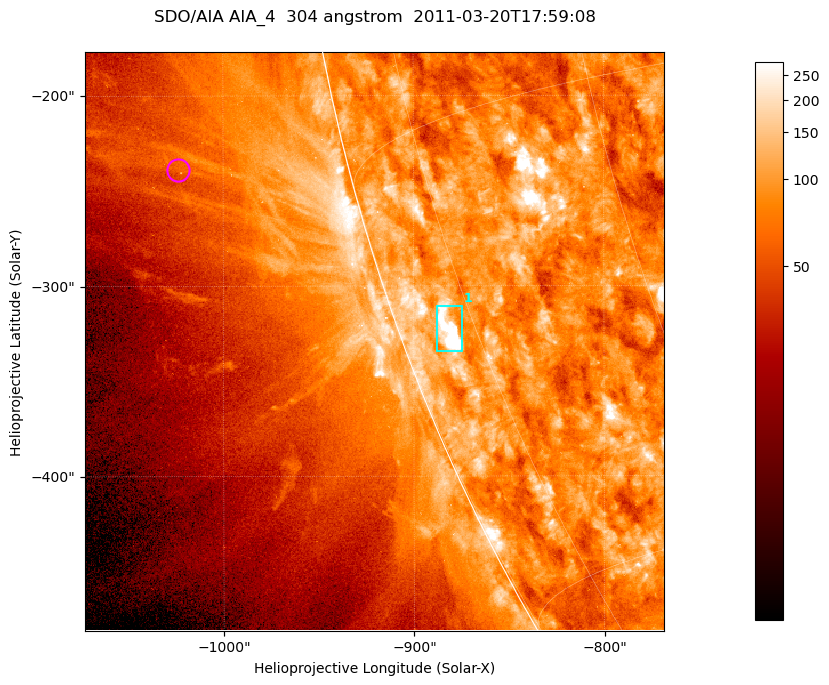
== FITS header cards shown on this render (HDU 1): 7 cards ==
TELESCOP= 'SDO/AIA '           / For AIA: SDO/AIA
INSTRUME= 'AIA_4   '           / For AIA: AIA_ATA1, AIA_ATA2, AIA_ATA3 or AIA_AT
WAVELNTH=                  304 / [angstrom] Wavelength
WAVEUNIT= 'angstrom'           / Wavelength unit: angstrom
DATE-OBS= '2011-03-20T17:59:08.124' / [ISO] Date when observation started; ISO 8
CTYPE1  = 'HPLN-TAN'           / CTYPE1; Typically HPLN
CTYPE2  = 'HPLT-TAN'           / CTYPE2; Typically HPLT

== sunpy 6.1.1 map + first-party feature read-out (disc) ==
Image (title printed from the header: SDO/AIA AIA_4  304 angstrom  2011-03-20T17:59:08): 507 x 507 px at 0.6 arcsec/px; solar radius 964 arcsec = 1606 px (partial field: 1.4% of the solar disc is inside the frame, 44% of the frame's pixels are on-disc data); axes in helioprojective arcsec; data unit not stated in the header (colour bar unlabelled)
Orientation: roll -0.132 deg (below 1 deg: not rotated)
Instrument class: DISC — disc imager (sunpy class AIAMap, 304 A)
Bright regions (active regions / flare kernels): reference = the on-disc median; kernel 5 px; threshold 5 sigma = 147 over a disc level ~84.9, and >= 1.15x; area >= 257 px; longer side >= 6 px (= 3.6 arcsec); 1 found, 1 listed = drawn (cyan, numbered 1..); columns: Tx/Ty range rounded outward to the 2 arcsec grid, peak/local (2 s.f.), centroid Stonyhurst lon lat
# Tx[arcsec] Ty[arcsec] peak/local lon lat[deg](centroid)
1 -888..-874 -334..-310 8.8 -78 -21
Off-limb structures (1.02-1.3 R_sun): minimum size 128 px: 6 found; the strongest spans PA ~100..105 deg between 1.04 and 1.14 R_sun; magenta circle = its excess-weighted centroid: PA ~105 deg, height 1.09 R_sun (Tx ~-1024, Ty ~-238 arcsec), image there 1.6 x the reference